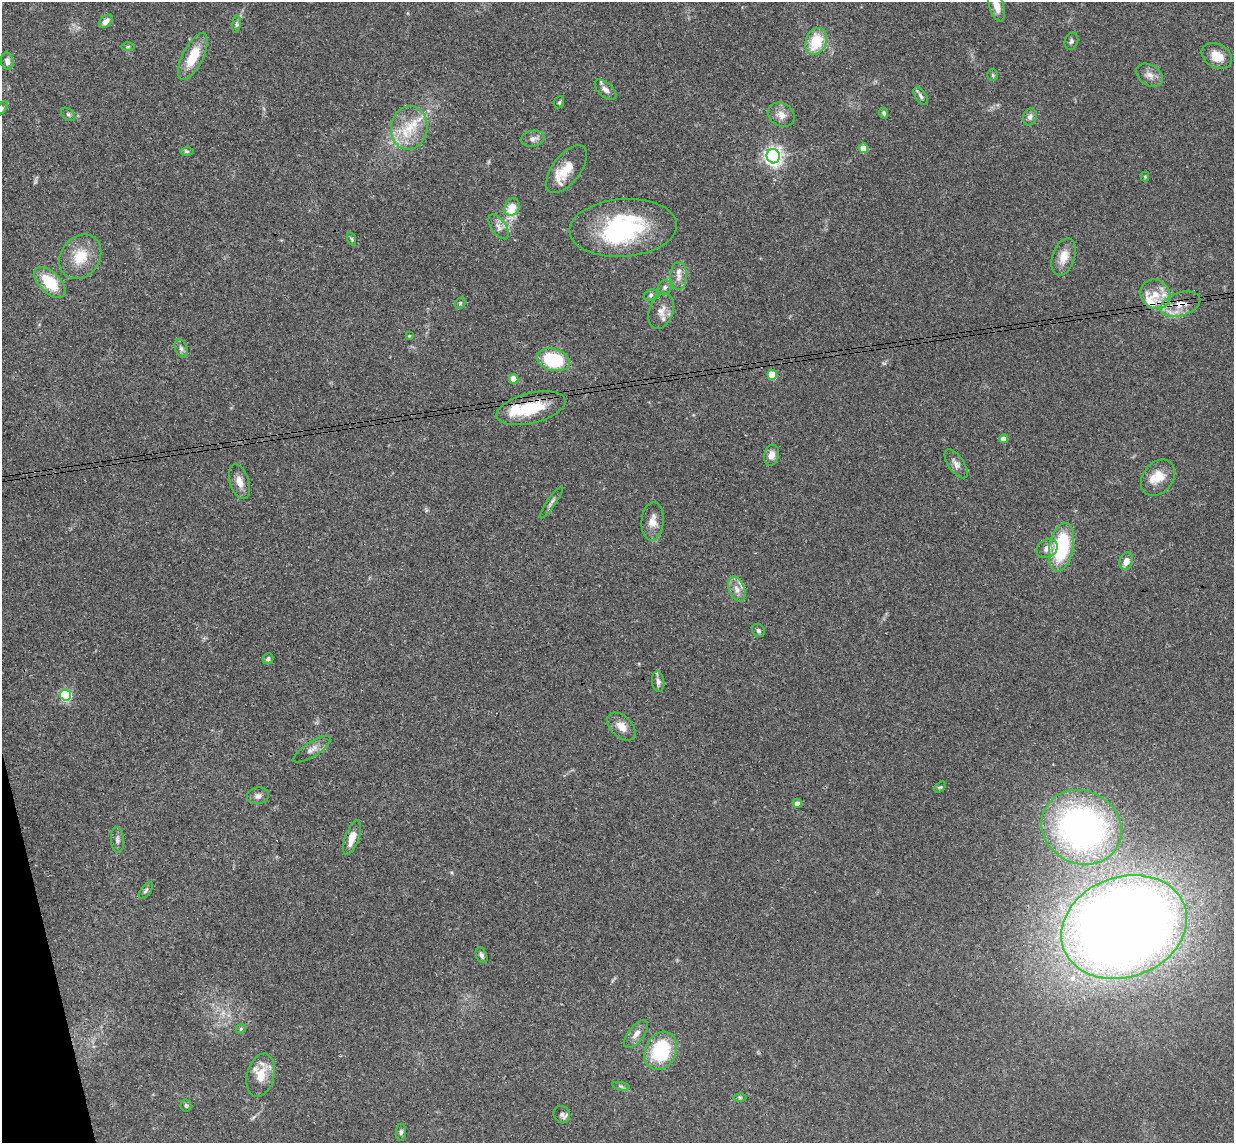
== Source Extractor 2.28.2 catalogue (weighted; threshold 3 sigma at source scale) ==
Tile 7 of 4 x 4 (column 3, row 2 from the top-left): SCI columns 2523-3754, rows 2437-3577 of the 5046 x 4985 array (HDU 1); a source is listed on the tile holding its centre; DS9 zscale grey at full resolution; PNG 1236 x 1145 px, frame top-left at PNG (2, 2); each listed source drawn as its Kron ellipse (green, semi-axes under 4 px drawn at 4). Shown black and unused: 1% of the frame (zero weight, under 3 of 4 exposures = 6% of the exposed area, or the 3 px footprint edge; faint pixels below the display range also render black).
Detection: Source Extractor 2.28.2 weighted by HDU 2 'WHT'; one run over the whole footprint, this tile lists its part. Background 0.158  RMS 0.0071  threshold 0.0321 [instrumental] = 3 sigma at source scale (4.5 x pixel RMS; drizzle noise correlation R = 1.50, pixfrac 1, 0.05/0.05 arcsec/px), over >= 5 px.
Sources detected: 91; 2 too faint to see at this stretch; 1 inside a brighter object's white glare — neither listed nor drawn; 7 inside a brighter listed object's ellipse — not listed separately; the other 81 listed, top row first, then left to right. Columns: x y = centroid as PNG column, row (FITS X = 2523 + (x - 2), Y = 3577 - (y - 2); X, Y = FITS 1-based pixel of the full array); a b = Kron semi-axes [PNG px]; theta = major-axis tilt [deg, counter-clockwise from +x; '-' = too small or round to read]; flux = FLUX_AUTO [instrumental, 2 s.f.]
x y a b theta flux
996 6 16 7 -73 7.8
106 21 8 5 45 3.7
236 24 8 4 82 1.5
816 41 14 10 67 25
1071 41 9 6 69 1.7
128 47 6 4 1 1
1217 56 16 11 -28 11
193 57 25 10 63 21
7 61 8 6 -82 3.2
993 75 6 5 - 1.1
1150 75 14 10 -33 5.3
605 90 13 7 -42 4
921 96 10 5 -56 2.1
559 102 6 4 68 1.1
2 108 8 4 55 1.2
884 113 6 4 -73 1.5
68 114 8 5 -41 1.4
781 115 14 11 -33 5.9
1030 117 9 6 74 2.8
409 128 22 18 81 22
533 139 12 8 8 3.3
863 148 5 4 - 16
187 151 6 4 -1 1.2
773 156 7 6 - 330
566 169 28 14 53 16
1145 177 5 4 - 0.74
512 207 9 7 67 13
499 227 14 7 -55 3.8
623 228 54 29 4 76
352 239 7 4 -71 0.97
80 257 24 19 53 19
1064 257 19 11 71 9.7
679 276 13 8 90 5.4
50 282 19 10 -45 25
665 287 7 6 - 2
1155 294 16 14 -42 12
651 295 7 5 28 1.5
460 303 6 5 - 1
1180 304 21 11 17 12
661 311 18 12 69 7.2
409 336 4 3 - 0.63
181 348 9 6 -70 2.3
553 360 17 11 -15 42
772 375 5 5 - 24
513 379 5 4 - 9.7
531 408 35 15 14 31
1004 439 4 4 - 7.9
771 455 10 7 76 4.9
956 464 17 8 -55 4.2
1158 478 20 15 52 12
239 482 18 9 -72 6.6
551 502 19 4 55 2.5
653 521 19 11 85 7.2
1061 547 24 12 79 54
1047 548 11 9 33 5
1126 561 9 6 70 5.3
737 589 13 8 -67 5
758 631 7 6 - 1.7
268 659 6 5 - 1.8
658 682 10 6 -85 2.6
66 695 5 5 - 79
621 727 17 10 -44 6.8
312 749 21 7 32 5.2
940 787 7 4 42 1.1
258 796 11 8 10 3.3
797 803 5 4 - 3.9
1082 827 41 36 -27 240
352 838 18 7 70 9.2
117 840 13 6 -85 2.6
146 890 10 5 52 1.6
1124 927 64 50 20 1200
482 955 8 5 -67 2.1
241 1029 5 4 - 0.87
636 1034 17 7 52 4.7
661 1051 20 15 64 46
261 1075 22 13 76 14
621 1086 9 3 -13 1.3
740 1097 6 4 -1 1
186 1105 6 5 - 1.4
562 1114 8 8 - 2.7
401 1132 8 5 88 1.8
Overlapping masked pixels (flux is a lower limit): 3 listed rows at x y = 1180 304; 531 408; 261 1075
Isophote crosses this tile's border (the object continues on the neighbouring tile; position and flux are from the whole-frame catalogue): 2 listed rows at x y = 996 6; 2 108